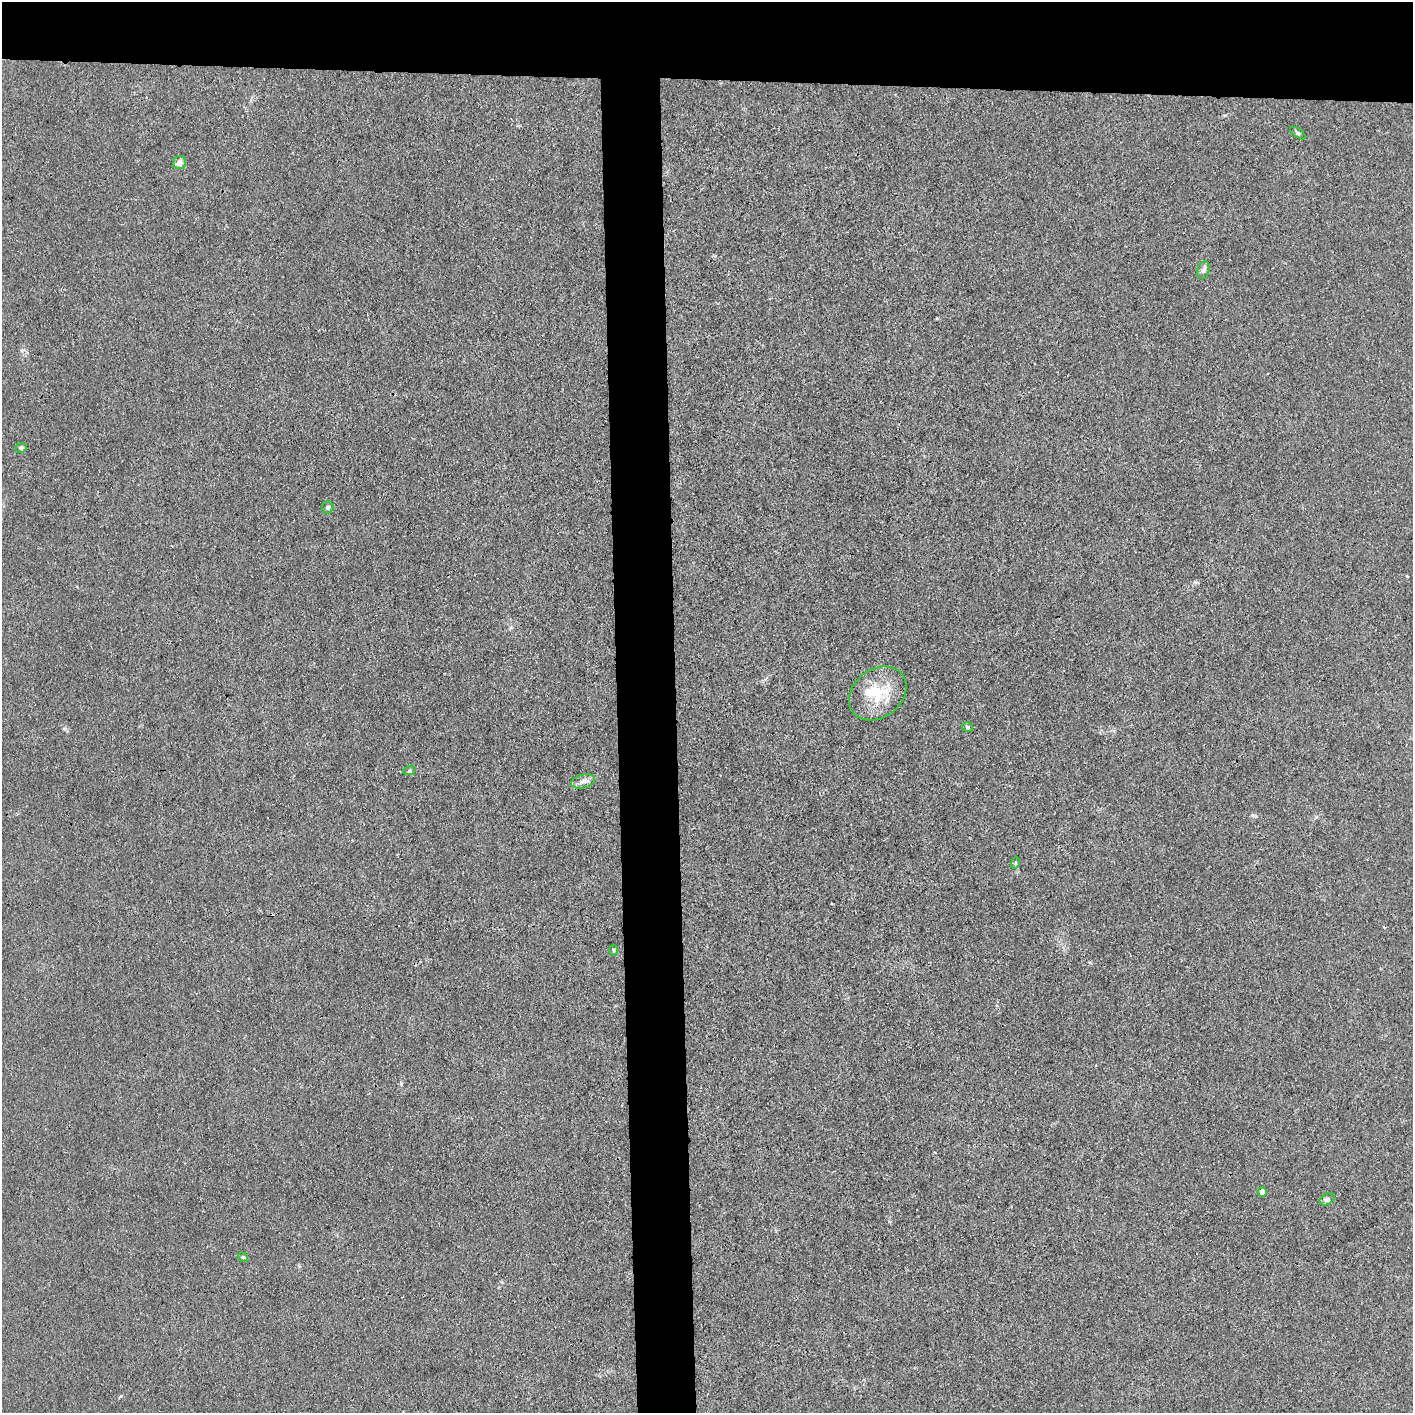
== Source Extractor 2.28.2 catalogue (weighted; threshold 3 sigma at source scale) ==
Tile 2 of 3 x 3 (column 2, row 1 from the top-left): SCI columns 1423-2833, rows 2823-4233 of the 4257 x 4233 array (HDU 1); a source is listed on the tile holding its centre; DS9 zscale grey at full resolution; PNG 1415 x 1415 px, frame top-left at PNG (2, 2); each listed source drawn as its Kron ellipse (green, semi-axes under 4 px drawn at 4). Shown black and unused: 10% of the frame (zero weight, under 3 of 4 exposures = <1% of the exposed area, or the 3 px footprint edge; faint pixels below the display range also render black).
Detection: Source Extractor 2.28.2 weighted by HDU 2 'WHT'; one run over the whole footprint, this tile lists its part. Background 0.0296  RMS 0.0053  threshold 0.0237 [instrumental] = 3 sigma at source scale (4.5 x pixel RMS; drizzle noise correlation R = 1.50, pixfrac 1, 0.05/0.05 arcsec/px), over >= 5 px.
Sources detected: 15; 1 inside a brighter listed object's ellipse — not listed separately; the other 14 listed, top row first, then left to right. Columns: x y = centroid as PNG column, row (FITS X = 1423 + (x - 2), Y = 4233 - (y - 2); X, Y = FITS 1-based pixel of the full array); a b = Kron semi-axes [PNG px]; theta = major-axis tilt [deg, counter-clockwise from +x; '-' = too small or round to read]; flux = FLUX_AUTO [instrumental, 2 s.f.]
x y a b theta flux
1298 133 9 3 -34 0.84
179 163 7 6 - 3.4
1203 270 9 6 73 1.5
21 448 6 4 26 0.98
328 507 6 5 - 1
878 693 31 24 38 21
967 727 6 4 -33 0.97
409 771 6 4 18 0.71
583 781 12 7 14 2.5
1015 863 6 3 72 0.58
613 950 5 3 - 0.56
1262 1192 5 4 - 4.6
1327 1199 8 5 30 1.4
243 1257 5 4 - 0.66